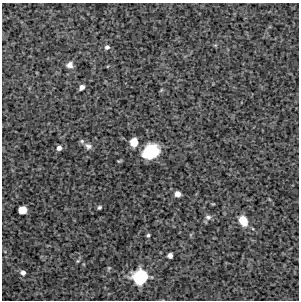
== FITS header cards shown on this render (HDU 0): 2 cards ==
NAXIS1  =                  297 /Length X axis
NAXIS2  =                  298 /Length Y axis

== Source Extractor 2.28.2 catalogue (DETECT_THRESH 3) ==
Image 297 x 298 px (HDU 0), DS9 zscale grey, 1 PNG px = 1 image px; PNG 301 x 302 px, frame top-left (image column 1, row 298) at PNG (2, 3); no overlay
Background 4850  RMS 290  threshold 875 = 3 sigma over >= 5 px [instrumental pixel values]
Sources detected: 18; all 18 listed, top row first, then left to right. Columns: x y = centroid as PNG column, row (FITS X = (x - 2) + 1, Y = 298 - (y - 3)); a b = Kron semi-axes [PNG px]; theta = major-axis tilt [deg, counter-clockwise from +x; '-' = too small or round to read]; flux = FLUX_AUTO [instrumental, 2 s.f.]
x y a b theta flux
107 47 5 5 - 4.8e+04
70 65 7 7 - 8.6e+04
82 87 5 4 - 7.6e+04
82 141 7 6 - 4.0e+04
134 142 8 7 - 2.4e+05
88 146 9 8 - 8.0e+04
59 148 6 5 - 7.8e+04
150 152 14 11 30 9.6e+05
177 194 6 5 - 1.0e+05
99 207 5 4 - 3.3e+04
22 210 7 6 - 2.8e+05
208 217 9 7 6 6.5e+04
243 221 12 8 -62 2.6e+05
148 235 4 3 - 3.1e+04
170 255 5 4 - 8.2e+04
78 261 5 5 - 2.8e+04
23 273 5 5 - 6.7e+04
140 277 12 11 - 1.3e+06